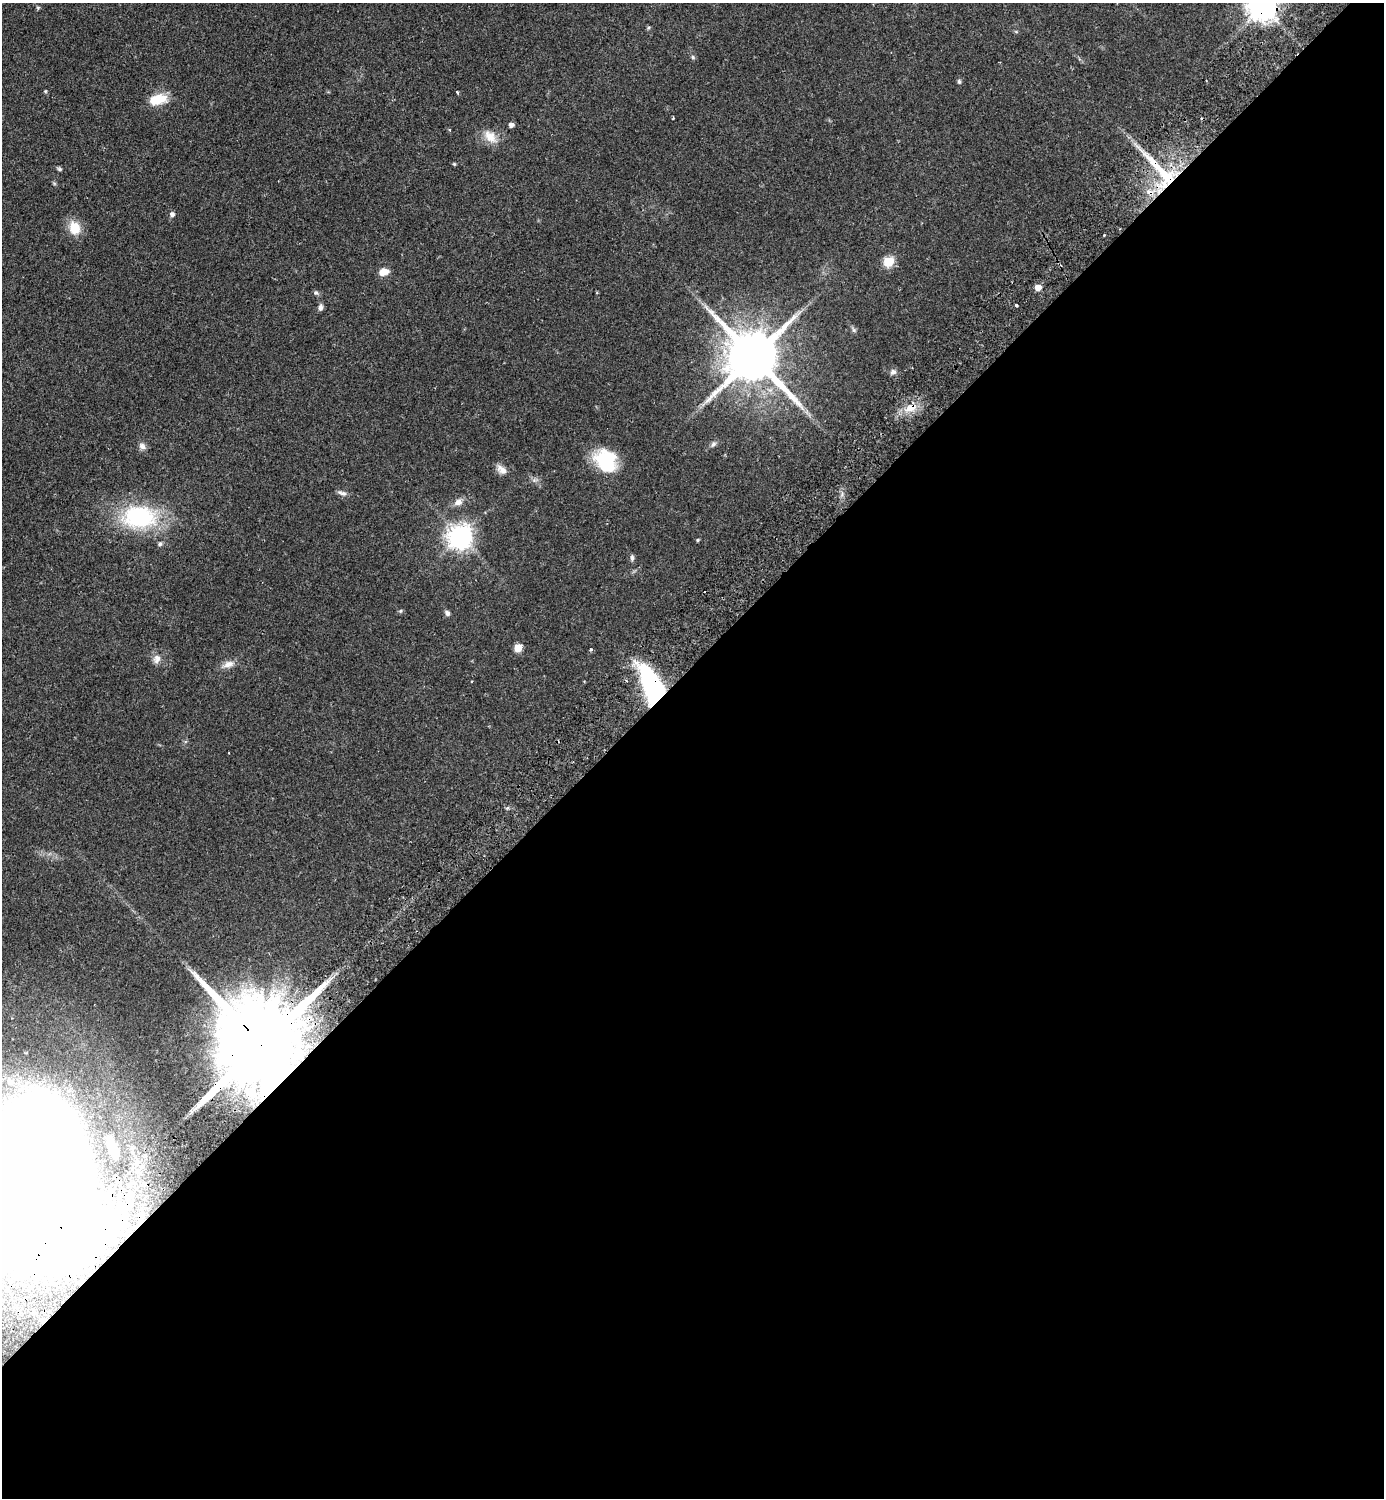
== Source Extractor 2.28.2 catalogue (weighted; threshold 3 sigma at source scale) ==
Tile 15 of 4 x 4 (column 3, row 4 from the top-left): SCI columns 3105-4486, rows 45-1540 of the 6069 x 6073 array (HDU 1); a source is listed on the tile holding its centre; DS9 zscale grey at full resolution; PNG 1386 x 1500 px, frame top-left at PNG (2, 3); no overlay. Shown black and unused: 56% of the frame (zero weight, under 2 of 3 exposures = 3% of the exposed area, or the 3 px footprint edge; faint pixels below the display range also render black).
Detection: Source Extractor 2.28.2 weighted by HDU 2 'WHT'; one run over the whole footprint, this tile lists its part. Background 0.142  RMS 0.0068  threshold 0.0305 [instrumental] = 3 sigma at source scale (4.5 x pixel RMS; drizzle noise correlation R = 1.50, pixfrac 1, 0.05/0.05 arcsec/px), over >= 5 px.
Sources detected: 51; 2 cosmic-ray / hot-pixel residue — not listed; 3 inside a brighter listed object's ellipse — not listed separately; the other 46 listed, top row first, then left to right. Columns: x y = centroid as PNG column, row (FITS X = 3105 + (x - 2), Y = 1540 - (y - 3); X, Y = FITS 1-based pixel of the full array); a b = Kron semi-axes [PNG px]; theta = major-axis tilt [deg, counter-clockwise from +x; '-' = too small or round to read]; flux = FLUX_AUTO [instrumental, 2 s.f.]
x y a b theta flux
1263 7 9 9 - 950
38 8 5 5 - 0.83
693 57 6 5 - 1.1
959 82 6 5 - 1.2
45 91 4 4 - 0.73
457 92 4 3 - 0.95
158 99 23 12 14 14
673 118 3 2 - 0.63
511 125 4 4 - 3.7
490 137 21 13 -48 9.2
454 164 4 4 - 0.72
59 169 6 5 - 1.1
1167 177 46 24 -52 50
172 214 5 5 - 2.4
74 228 15 12 -74 13
888 262 6 5 - 37
384 272 11 7 14 6.3
1038 287 5 5 - 8.1
316 293 7 6 - 1.4
1016 305 3 3 - 1.9
321 307 9 6 82 2.1
854 330 7 5 -46 1.4
753 357 18 14 -47 4800
893 372 9 7 34 2.4
910 408 18 10 19 9.6
713 444 8 6 45 1.8
142 446 9 8 - 2.9
605 460 27 20 -52 36
501 469 15 9 -39 4.5
342 493 13 5 -19 2.5
458 502 12 10 38 4
139 517 46 30 -2 65
460 537 8 8 - 610
698 540 4 3 - 0.87
160 544 6 6 - 1.3
632 558 9 5 86 1.6
400 611 5 5 - 0.88
447 613 7 5 -52 2.1
518 648 6 5 - 14
591 650 4 4 - 0.97
157 659 13 10 72 4.4
228 664 16 9 16 5
653 688 33 13 -67 180
264 1047 43 19 -49 21000
10 1082 12 9 -52 5.7
32 1194 109 84 61 2500
Overlapping masked pixels (flux is a lower limit): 6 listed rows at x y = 1263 7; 1167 177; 910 408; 653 688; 264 1047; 32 1194
Isophote crosses this tile's border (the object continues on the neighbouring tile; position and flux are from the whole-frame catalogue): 2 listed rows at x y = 1263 7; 32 1194